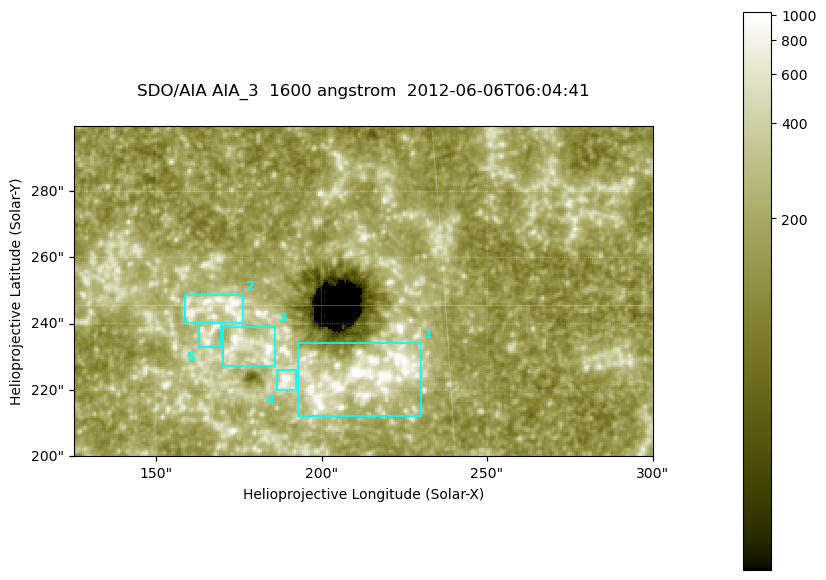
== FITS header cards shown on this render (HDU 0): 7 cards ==
TELESCOP= 'SDO/AIA '
INSTRUME= 'AIA_3   '
WAVELNTH=                 1600
WAVEUNIT= 'angstrom'
DATE-OBS= '2012-06-06T06:04:41.13'
CTYPE1  = 'HPLN-TAN'
CTYPE2  = 'HPLT-TAN'

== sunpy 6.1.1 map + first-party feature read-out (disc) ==
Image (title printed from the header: SDO/AIA AIA_3  1600 angstrom  2012-06-06T06:04:41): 287 x 164 px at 0.609 arcsec/px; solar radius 946 arcsec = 1552 px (partial field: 0.6% of the solar disc is inside the frame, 100% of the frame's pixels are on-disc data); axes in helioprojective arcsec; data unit not stated in the header (colour bar unlabelled)
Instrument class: DISC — disc imager (sunpy class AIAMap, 1600 A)
Bright regions (active regions / flare kernels): reference = the on-disc median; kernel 3 px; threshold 5 sigma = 322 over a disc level ~181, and >= 1.15x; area >= 47 px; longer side >= 3 px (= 1.8 arcsec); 5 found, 5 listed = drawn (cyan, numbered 1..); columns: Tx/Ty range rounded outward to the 2 arcsec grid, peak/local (2 s.f.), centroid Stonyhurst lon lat
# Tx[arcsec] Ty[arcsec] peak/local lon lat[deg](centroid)
1 192..230 212..234 16 +13 +14
2 158..178 240..250 5.8 +11 +15
3 170..186 226..240 7.2 +11 +14
4 186..192 220..226 6.5 +12 +14
5 162..170 232..240 4.6 +10 +14